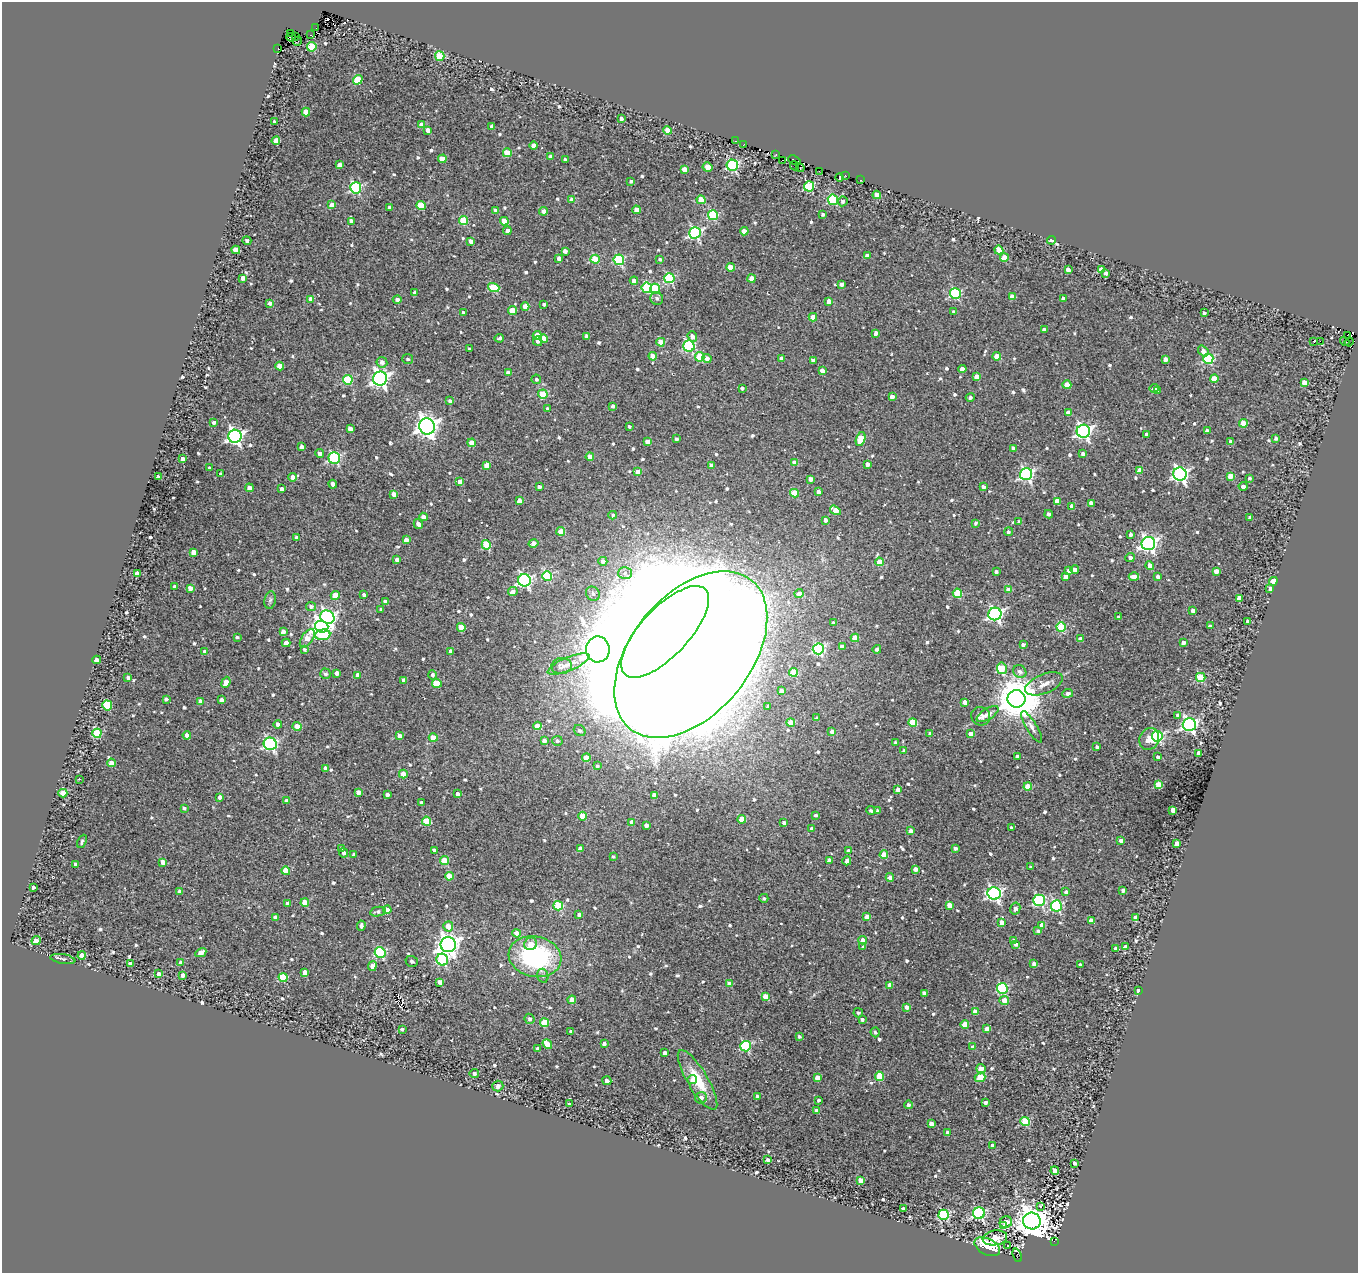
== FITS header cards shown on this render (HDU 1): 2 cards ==
NAXIS1  =                 1356
NAXIS2  =                 1271

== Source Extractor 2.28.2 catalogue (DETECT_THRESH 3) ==
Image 1356 x 1271 px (HDU 1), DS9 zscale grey, 1 PNG px = 1 image px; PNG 1360 x 1275 px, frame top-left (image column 1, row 1271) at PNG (2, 2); each listed source drawn as its Kron ellipse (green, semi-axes under 4 px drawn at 4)
Background 0.035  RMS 0.03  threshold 0.0913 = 3 sigma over >= 5 px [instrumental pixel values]
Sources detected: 781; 8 with non-positive FLUX_AUTO (blend fragments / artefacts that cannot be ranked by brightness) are neither listed nor drawn; of the other 773, the 500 brightest by FLUX_AUTO listed and drawn (273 fainter detections omitted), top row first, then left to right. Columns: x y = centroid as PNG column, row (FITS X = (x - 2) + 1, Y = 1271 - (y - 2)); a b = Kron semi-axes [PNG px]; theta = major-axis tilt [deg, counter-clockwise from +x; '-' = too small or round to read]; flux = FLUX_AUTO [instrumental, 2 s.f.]
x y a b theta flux
316 28 2 2 - 5.3
291 33 3 2 - 10
311 35 3 2 - 20
291 37 5 2 - 100
295 37 2 2 - 5.4
298 41 5 2 - 3.8
312 47 5 4 - 92
278 49 3 2 - 26
440 56 5 5 - 79
358 80 5 4 - 64
306 112 4 4 - 41
621 119 4 3 - 5.4
275 122 3 3 - 6.4
422 124 4 4 - 20
492 127 4 4 - 11
428 130 4 4 - 14
667 130 4 4 - 24
276 141 4 4 - 21
735 141 3 2 - 13
743 144 4 2 - 11
534 145 4 4 - 28
507 153 4 4 - 46
776 155 3 3 - 5
551 156 4 4 - 6.7
442 159 4 4 - 30
565 160 4 3 - 6
782 160 2 2 - 27
794 160 6 3 -22 33
340 165 4 4 - 18
732 165 6 5 - 260
794 166 4 2 - 8.1
708 167 5 4 - 22
800 168 4 2 - 7.9
684 169 4 4 - 19
819 171 3 2 - 4.2
845 175 3 2 - 12
839 177 4 3 - 160
861 180 3 2 - 7.9
631 181 3 3 - 4.3
809 186 5 5 - 130
356 188 5 5 - 240
877 195 4 4 - 37
572 200 4 4 - 14
701 200 4 4 - 47
833 200 5 5 - 150
843 201 5 4 - 4.5
332 205 4 4 - 18
421 206 4 4 - 73
389 207 3 3 - 4.4
636 210 4 4 - 23
496 211 4 3 - 10
544 211 4 4 - 14
823 214 3 3 - 4.8
713 215 5 5 - 160
351 221 4 3 - 8.5
464 221 4 4 - 79
504 221 4 4 - 33
507 231 4 4 - 9.9
744 231 4 4 - 19
695 233 6 5 - 350
1051 240 4 3 - 7
247 241 4 4 - 6.5
471 241 4 4 - 12
236 250 4 4 - 28
999 250 4 4 - 45
565 251 4 4 - 11
867 256 4 4 - 13
1004 257 4 4 - 28
559 258 4 4 - 11
595 259 4 4 - 69
660 259 4 4 - 5.1
619 260 5 5 - 180
731 267 4 4 - 38
1068 270 4 4 - 10
1101 270 4 4 - 29
1106 273 4 4 - 8.7
243 278 4 4 - 13
669 278 5 5 - 160
751 278 4 4 - 19
634 281 4 4 - 12
841 284 4 4 - 8.2
494 287 6 4 -16 93
647 288 5 5 - 120
655 289 5 4 - 94
415 292 3 3 - 5
955 294 5 5 - 220
1012 297 4 4 - 28
657 298 7 6 - 7.2
1063 298 3 3 - 6.5
311 299 4 4 - 14
397 299 4 4 - 6
829 301 4 4 - 20
270 303 4 3 - 8.1
544 304 3 3 - 5.5
525 306 4 4 - 20
512 311 4 4 - 41
954 312 3 3 - 4.7
463 313 3 3 - 6
1204 313 4 3 - 6.1
813 317 4 4 - 28
1044 330 4 3 - 7.9
876 333 4 4 - 12
537 335 4 4 - 23
1347 335 2 2 - 6.9
587 336 4 4 - 10
692 336 5 4 - 9.7
499 338 5 3 - 4.1
544 338 4 4 - 19
538 341 5 4 - 7.3
1314 341 3 3 - 33
1320 341 2 2 - 1100
1345 341 5 2 - 12
661 342 4 4 - 35
1349 342 4 2 - 21
689 346 5 5 - 220
470 349 3 3 - 4.2
1203 351 6 4 -51 12
653 356 4 4 - 28
997 356 4 4 - 40
700 357 4 4 - 65
707 358 4 4 - 12
408 359 5 5 - 4.5
781 359 4 4 - 17
1165 359 4 4 - 15
1208 359 5 5 - 180
813 360 4 3 - 7.8
382 362 5 5 - 10
280 366 4 4 - 32
962 369 4 4 - 17
822 370 4 4 - 14
508 373 4 3 - 8.3
977 377 4 4 - 31
380 379 7 7 - 880
536 379 5 5 - 5.2
1214 379 4 4 - 29
348 380 5 4 - 120
1304 382 4 4 - 20
1067 385 4 4 - 26
742 388 3 3 - 5.9
1154 388 5 4 - 11
1158 391 4 4 - 18
543 394 4 4 - 75
892 397 4 4 - 12
970 397 4 4 - 4.7
450 401 3 3 - 5.5
613 406 4 3 - 7
548 409 4 3 - 5.7
1068 413 4 4 - 19
214 422 3 3 - 5.4
1243 423 4 4 - 53
427 426 8 7 - 1400
629 426 3 3 - 4
350 429 4 4 - 15
1083 431 6 6 - 590
1207 431 4 4 - 10
1146 434 4 3 - 7.2
235 436 6 6 - 690
1276 438 4 3 - 6.4
676 439 3 3 - 4.6
861 439 7 4 75 61
647 442 4 4 - 15
1231 442 4 4 - 13
472 443 4 4 - 24
302 446 4 3 - 6.2
1013 448 4 3 - 7.9
320 453 4 4 - 9.4
1083 453 4 3 - 7.7
590 457 4 4 - 20
334 458 5 5 - 250
183 459 4 4 - 13
794 463 4 4 - 23
867 464 4 4 - 12
487 465 4 4 - 28
711 466 4 4 - 14
210 468 3 3 - 4.9
1140 471 4 4 - 36
638 472 4 4 - 20
221 474 3 3 - 5.5
1026 474 6 6 - 400
1180 474 7 6 - 550
1230 476 4 4 - 28
158 477 4 3 - 9.2
292 477 4 4 - 13
1249 478 4 4 - 4.6
811 479 4 4 - 15
460 482 4 4 - 14
333 484 4 3 - 9.6
1243 486 4 4 - 8.1
539 487 4 3 - 7.2
983 487 4 3 - 6.8
249 488 4 4 - 19
282 489 4 4 - 9.4
819 492 4 4 - 17
795 493 4 4 - 55
394 494 4 4 - 13
519 501 4 4 - 15
1057 501 4 4 - 17
1091 503 4 4 - 17
1072 506 4 4 - 13
835 510 6 4 -33 43
1049 514 4 4 - 7
613 515 4 4 - 3.8
424 517 4 4 - 12
1250 517 4 3 - 6.7
825 520 4 3 - 10
1019 522 4 3 - 5.2
976 523 4 3 - 4.1
418 524 5 3 - 9.8
561 531 4 4 - 30
1008 532 4 4 - 4.3
1130 534 3 3 - 6.4
296 538 3 3 - 6.1
406 540 4 4 - 12
533 543 5 4 - 17
1148 543 7 6 - 730
486 545 5 4 - 74
194 552 4 4 - 18
1130 558 5 4 - 8.6
397 560 4 3 - 7.6
603 561 4 4 - 9.1
879 562 4 4 - 41
1150 566 4 4 - 23
1075 569 4 4 - 13
1068 571 4 3 - 10
1216 571 4 4 - 15
996 572 4 3 - 5.2
137 573 4 4 - 15
625 573 7 6 - 7.3
547 576 5 5 - 150
1065 576 4 4 - 18
1134 577 5 4 - 18
1158 577 3 3 - 9
524 580 6 6 - 400
1273 581 4 4 - 66
175 587 3 3 - 6.3
190 588 4 4 - 17
1270 589 4 4 - 5.2
1009 590 4 4 - 30
513 591 5 4 - 8.6
957 593 4 4 - 81
593 594 7 6 - 7.1
799 594 4 4 - 15
364 595 4 3 - 4.8
335 596 4 4 - 35
1239 598 4 4 - 15
270 600 9 5 80 5.8
385 601 4 3 - 6.8
311 606 5 4 - 7.6
381 609 3 3 - 3.9
1193 610 4 4 - 12
995 614 6 6 - 510
327 617 7 6 - 530
1118 617 3 3 - 4.7
1248 622 4 3 - 8.3
833 623 3 3 - 5.8
1210 626 4 3 - 5.8
322 627 6 6 - 870
461 627 4 4 - 41
1061 627 5 4 - 110
283 632 4 4 - 12
665 632 58 24 47 91000
323 635 7 5 5 72
237 637 4 3 - 4.4
307 638 10 5 55 34
855 638 4 4 - 40
1080 639 4 4 - 12
286 643 4 4 - 11
1183 643 4 3 - 8.8
1023 645 3 3 - 7
842 647 4 4 - 15
598 649 13 12 - 6200
818 649 5 5 - 250
877 649 4 3 - 5.7
305 650 4 3 - 4.6
205 651 4 4 - 8
451 651 4 3 - 8.7
691 654 96 59 50 240000
97 660 4 4 - 7.6
569 664 22 7 22 16
562 666 10 8 4 8.8
1002 668 6 5 - 53
793 672 4 4 - 69
1020 672 7 6 - 8.8
337 673 4 4 - 9.8
325 674 5 5 - 4.9
358 675 4 4 - 19
432 675 4 4 - 5
1201 677 5 4 - 97
128 678 3 3 - 7
404 680 4 4 - 13
226 682 6 4 68 20
437 683 5 4 - 62
1044 684 20 9 22 20
781 691 4 4 - 12
1068 693 5 4 - 8.8
166 699 4 4 - 6
1017 699 9 8 - 8700
221 700 4 4 - 12
201 702 4 4 - 20
965 702 4 4 - 14
107 705 5 5 - 88
768 707 3 3 - 5
988 714 12 5 32 8.9
1178 715 4 4 - 6.6
981 716 9 9 - 8.8
817 718 4 3 - 4.5
913 722 4 4 - 80
791 723 4 4 - 33
278 724 4 4 - 8.8
1189 724 6 6 - 580
297 726 4 4 - 25
537 726 4 4 - 24
1032 727 18 5 -58 10
580 731 6 5 - 4.7
832 732 4 4 - 12
97 733 4 4 - 83
930 733 3 3 - 5.9
971 734 4 4 - 17
187 735 4 4 - 10
399 736 4 4 - 12
1157 736 5 5 - 270
433 738 4 4 - 30
1149 739 11 9 61 24
544 741 4 4 - 9.3
557 741 5 5 - 6.2
895 742 3 3 - 3.9
270 744 6 6 - 360
1097 747 3 3 - 5
904 751 4 3 - 6.6
1199 753 4 3 - 15
1017 756 4 3 - 8.4
1158 757 3 3 - 5.7
586 758 4 4 - 28
111 763 4 4 - 20
597 766 4 3 - 4.3
326 768 4 3 - 9.7
403 774 4 4 - 37
79 779 3 2 - 12
1159 785 4 4 - 68
1028 787 4 4 - 51
898 790 4 4 - 15
359 792 4 4 - 9.8
63 793 4 4 - 40
458 794 3 3 - 9.2
387 795 4 3 - 6.9
654 795 4 4 - 15
220 797 4 4 - 9.3
287 801 4 4 - 8.6
421 803 4 3 - 7.4
184 808 4 3 - 3.8
871 810 5 4 - 3.9
1173 810 4 4 - 25
878 811 4 3 - 6.1
816 815 4 3 - 4.3
582 816 4 4 - 48
742 819 4 4 - 43
427 821 5 4 - 78
632 822 4 3 - 10
784 823 4 3 - 8.3
646 825 4 3 - 11
1011 828 3 3 - 7.2
812 829 4 3 - 8.8
911 831 4 4 - 12
1121 840 4 3 - 8.8
82 841 7 4 67 4.8
1177 844 4 4 - 24
580 848 4 4 - 8.7
955 848 4 3 - 6.1
342 849 4 4 - 5.3
434 850 4 3 - 7.4
849 851 4 3 - 8.6
343 853 5 4 - 6.8
354 854 3 3 - 5.2
884 855 4 4 - 52
613 856 3 3 - 3.8
445 860 4 4 - 52
829 861 4 4 - 13
847 861 4 3 - 8.6
163 862 4 4 - 17
75 864 3 3 - 3.9
1031 867 3 3 - 4
915 869 4 4 - 9.5
286 871 4 4 - 33
449 876 4 4 - 51
890 877 4 4 - 12
33 887 3 3 - 4.8
1123 890 4 3 - 6.2
179 891 3 3 - 4.5
1066 892 4 3 - 5.5
994 893 6 6 - 510
764 898 4 4 - 4.5
1039 900 6 5 - 250
305 902 4 4 - 31
287 903 4 3 - 6.2
950 905 4 4 - 30
558 906 5 4 - 95
1056 906 6 5 - 210
1015 908 6 5 - 6.9
387 910 4 4 - 24
378 912 8 4 10 5.5
579 915 4 3 - 7.5
275 917 4 3 - 6.8
867 917 4 4 - 13
1135 918 4 4 - 16
1091 920 4 4 - 13
1002 923 4 4 - 22
1042 925 4 4 - 22
361 926 5 4 - 7.1
448 926 5 5 - 31
1038 931 4 3 - 5.4
517 933 4 4 - 21
863 940 4 4 - 15
36 941 4 4 - 22
1014 941 4 4 - 11
531 944 6 6 - 16
1016 944 4 3 - 6.2
448 945 7 7 - 1500
863 947 4 3 - 4.8
1125 947 4 3 - 14
1116 949 4 4 - 12
380 952 5 5 - 190
201 953 6 4 28 13
82 955 4 4 - 23
535 957 26 20 -11 280
63 959 12 5 -10 4.7
442 960 6 5 - 190
412 961 6 5 - 4.2
181 963 4 4 - 17
131 964 4 4 - 18
1034 964 4 3 - 8.2
1080 965 4 3 - 6.5
372 966 5 4 - 13
305 972 4 4 - 23
159 974 4 3 - 12
183 975 4 3 - 12
543 976 7 5 -75 5.6
283 977 4 4 - 89
440 982 4 3 - 15
729 984 4 4 - 22
890 985 4 4 - 19
1002 988 5 5 - 190
1138 990 3 3 - 15
924 993 4 4 - 7.8
765 996 4 4 - 22
572 1000 4 4 - 25
1004 1000 4 4 - 20
907 1007 4 4 - 12
975 1011 4 4 - 20
858 1013 5 4 - 4.8
529 1019 5 5 - 6.5
862 1019 4 4 - 5.6
544 1023 4 4 - 58
965 1024 4 4 - 33
402 1029 4 3 - 4.3
987 1029 4 4 - 13
571 1031 3 3 - 3.8
875 1032 5 4 - 4.5
799 1036 3 3 - 4.5
547 1044 5 4 - 39
604 1044 4 3 - 7.2
745 1046 5 5 - 180
973 1047 4 4 - 6.3
538 1049 4 3 - 6.9
665 1053 4 4 - 14
981 1069 4 4 - 22
474 1073 5 4 - 6.9
880 1076 5 4 - 65
980 1077 5 4 - 50
817 1078 4 4 - 22
692 1080 5 4 - 7.1
697 1080 34 10 -59 66
607 1081 4 3 - 8
498 1086 5 5 - 8.4
757 1096 3 3 - 4
701 1098 6 5 - 9.7
819 1100 3 3 - 4.8
985 1102 3 3 - 5.7
569 1104 4 3 - 4
908 1105 4 4 - 5.7
816 1110 4 4 - 5.8
1025 1122 5 4 - 120
931 1124 4 4 - 15
948 1132 4 4 - 6.7
993 1145 4 4 - 12
768 1160 4 3 - 6.1
1074 1163 3 3 - 7.2
1055 1171 4 4 - 17
860 1180 4 4 - 26
1040 1206 3 3 - 33
903 1208 3 3 - 4.8
979 1213 6 6 - 300
944 1215 5 5 - 160
1032 1221 9 8 - 4900
1006 1222 6 5 - 20
1004 1226 3 3 - 25
995 1238 12 7 8 29
1054 1241 3 2 - 37
1007 1246 3 3 - 8.3
987 1247 14 8 -28 100
1017 1255 7 2 -68 14
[273 fainter detections neither listed nor drawn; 8 non-positive-flux detections neither listed nor drawn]